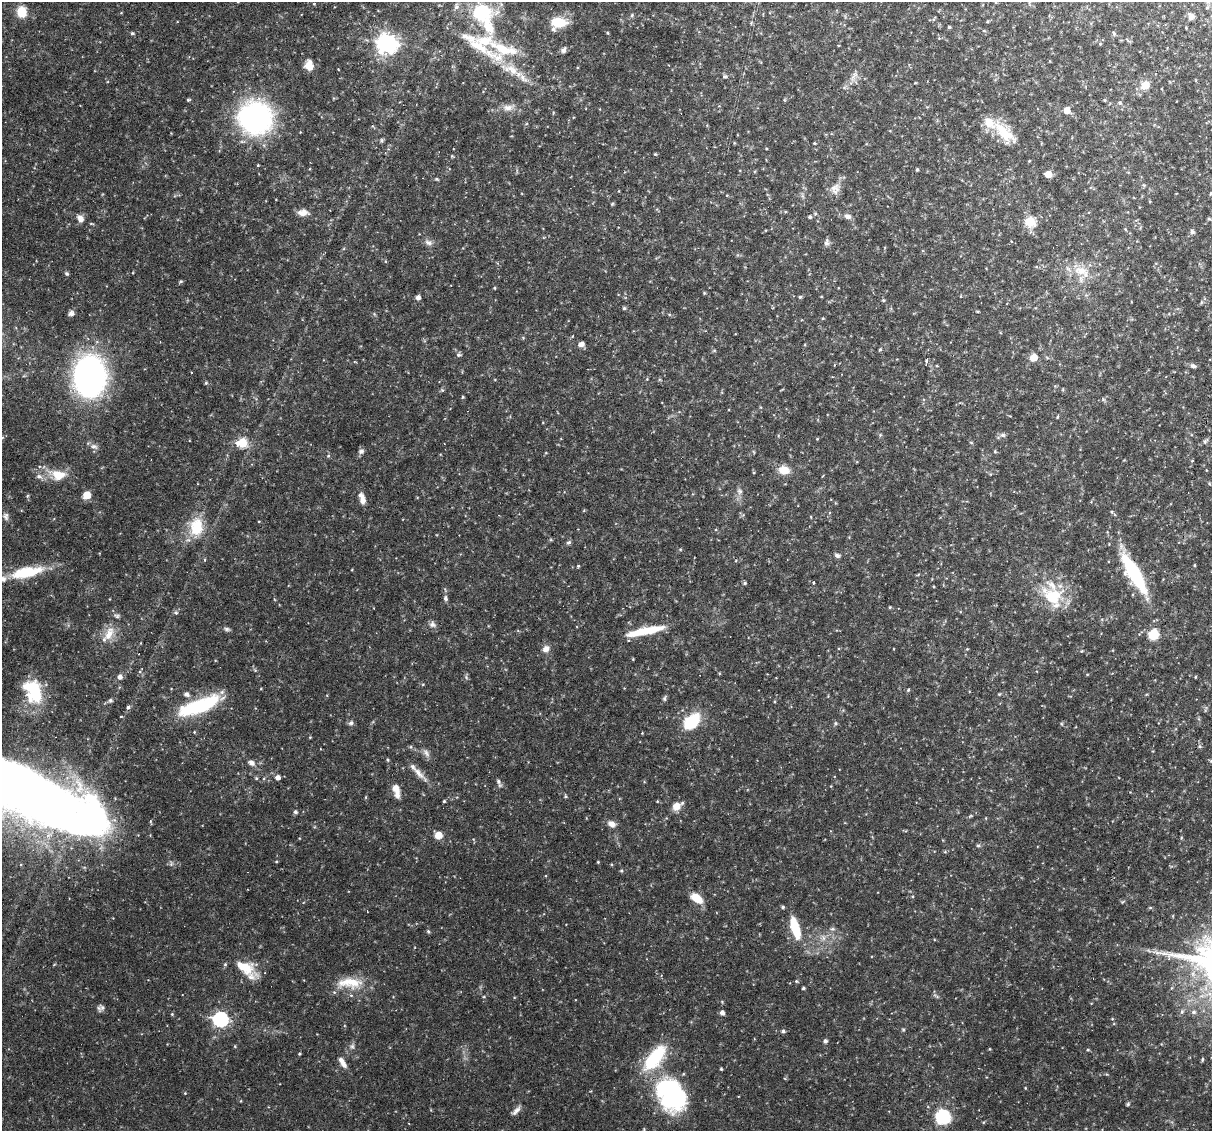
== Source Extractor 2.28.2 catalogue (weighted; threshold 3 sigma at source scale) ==
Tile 10 of 4 x 4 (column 2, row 3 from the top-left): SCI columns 1211-2420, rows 1242-2370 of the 4839 x 4860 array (HDU 1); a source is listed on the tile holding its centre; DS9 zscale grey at full resolution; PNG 1214 x 1133 px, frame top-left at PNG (2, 2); no overlay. Shown black and unused: <1% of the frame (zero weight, under 3 of 6 exposures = <1% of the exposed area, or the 3 px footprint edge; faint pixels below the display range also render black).
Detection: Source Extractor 2.28.2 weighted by HDU 2 'WHT'; one run over the whole footprint, this tile lists its part. Background 0.0523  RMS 0.0048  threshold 0.0198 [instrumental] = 3 sigma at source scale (4.09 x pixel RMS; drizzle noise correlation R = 1.36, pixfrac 0.8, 0.05/0.05 arcsec/px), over >= 5 px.
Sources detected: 200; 2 inside a brighter object's white glare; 1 cosmic-ray / hot-pixel residue — not listed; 14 inside a brighter listed object's ellipse — not listed separately; the other 183 listed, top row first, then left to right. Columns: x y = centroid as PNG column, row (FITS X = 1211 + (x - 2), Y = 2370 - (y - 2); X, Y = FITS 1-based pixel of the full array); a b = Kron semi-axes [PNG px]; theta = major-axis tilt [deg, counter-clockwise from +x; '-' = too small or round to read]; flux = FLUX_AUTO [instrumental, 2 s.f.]
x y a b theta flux
456 7 9 7 78 1.7
22 12 9 8 - 9.8
482 12 16 12 -3 30
632 15 5 4 - 0.58
1191 16 8 7 - 1.7
934 19 7 3 61 0.44
559 22 19 12 -2 8.9
949 27 3 3 - 0.59
132 33 5 4 - 0.71
608 33 4 3 - 0.39
1114 33 5 4 - 0.68
387 43 8 7 - 260
1100 44 4 4 - 0.42
504 49 69 23 -19 29
563 50 8 6 53 1.3
309 65 9 7 -82 5.7
854 75 17 5 52 2.6
725 76 6 5 - 0.82
523 79 15 8 -43 3.4
1145 85 7 7 - 5.9
188 100 5 3 - 0.56
1120 103 6 5 - 0.88
508 108 14 9 5 3.4
1067 110 5 5 - 4.9
255 118 28 26 -11 100
1004 132 37 14 -41 13
381 140 6 4 -72 0.6
814 143 4 3 - 0.43
655 154 4 4 - 0.48
452 156 4 4 - 0.38
258 165 3 3 - 0.37
917 170 4 3 - 0.61
1048 174 6 5 - 4.8
436 179 5 4 - 0.47
834 188 16 10 7 3.5
1211 193 5 4 - 0.67
612 204 5 4 - 0.48
303 212 12 7 -2 3.1
848 216 10 7 -16 1.9
810 217 5 5 - 0.68
80 218 9 7 -54 2.6
1209 219 5 4 - 0.61
1030 222 5 5 - 31
1192 232 7 6 - 0.92
1012 241 3 3 - 0.96
428 242 11 6 -30 1.7
826 243 8 7 - 1.4
1081 271 24 13 -22 9
67 273 5 5 - 0.67
181 281 5 4 - 0.54
704 293 4 4 - 0.46
418 297 4 4 - 2
800 297 4 4 - 0.65
624 308 5 4 - 0.71
71 313 7 7 - 1.4
581 344 7 6 - 2
880 349 5 3 - 0.58
714 351 6 4 1 0.52
458 355 6 6 - 0.97
1034 357 5 5 - 8.7
927 360 5 3 - 4.5
937 366 4 2 - 0.31
1193 366 7 5 -30 1.3
90 376 28 21 88 170
647 379 4 4 - 0.35
206 383 5 4 - 0.52
442 390 5 5 - 0.61
463 397 4 4 - 0.45
1057 417 5 3 - 0.38
1002 435 7 5 -18 1.1
817 439 4 3 - 0.34
1205 441 9 4 36 0.88
971 442 5 3 - 0.42
242 443 6 5 - 29
94 446 11 7 -15 1.8
361 451 8 6 17 1.3
995 451 4 4 - 0.48
328 456 5 4 - 0.53
1192 461 4 3 - 0.31
784 470 12 9 -12 5.6
58 475 19 14 -8 8.1
39 476 9 5 -21 1.5
740 491 8 6 -52 1.4
87 495 6 6 - 6.4
363 500 10 7 -75 2.5
6 516 10 7 -77 1.5
259 521 4 2 - 0.3
196 527 24 16 84 13
569 542 7 5 29 0.84
680 549 5 3 - 0.44
837 555 7 6 - 1.1
205 560 5 3 - 0.44
1194 565 4 3 - 0.39
578 566 4 4 - 0.47
26 572 40 13 12 19
1134 574 48 13 -60 34
745 583 5 4 - 0.69
813 583 3 3 - 0.95
1053 597 25 19 -42 20
445 598 7 5 -81 0.95
890 607 4 3 - 0.47
176 613 5 5 - 0.72
432 624 9 8 - 1.6
227 629 8 5 -15 0.93
645 631 39 7 12 15
109 634 20 10 64 6
1154 634 6 6 - 21
546 649 9 7 39 2.5
967 649 4 4 - 0.39
1087 674 5 3 - 0.36
120 677 5 5 - 1.9
1195 677 3 3 - 0.37
908 690 4 3 - 0.44
33 691 25 17 -69 24
186 694 6 5 - 1.7
999 694 5 4 - 0.44
664 698 8 5 81 0.86
110 700 5 5 - 0.96
198 706 45 13 21 36
128 707 5 5 - 0.94
692 721 22 15 44 15
351 723 7 5 43 1.1
835 723 6 5 - 0.71
642 733 3 3 - 0.3
310 737 4 3 - 0.35
1200 746 5 5 - 0.72
426 753 12 6 -61 1.8
387 759 5 3 - 0.47
1211 761 6 5 - 0.79
251 763 7 5 -28 2.2
419 773 27 6 -46 4
278 777 5 5 - 2
256 778 5 4 - 0.54
498 782 9 4 -76 1.1
396 788 10 8 -64 3.2
31 789 126 45 -19 510
566 796 5 4 - 0.59
366 797 5 3 - 0.38
444 801 3 3 - 0.5
657 801 4 3 - 0.37
676 806 10 9 - 3.9
295 812 4 4 - 0.97
986 818 5 3 - 0.35
611 824 10 7 -29 2.6
438 835 6 6 - 5.5
978 845 6 5 - 0.8
945 852 6 4 0 0.48
598 862 4 3 - 0.37
621 871 4 4 - 0.56
697 898 12 8 -37 7.9
1150 907 5 3 - 0.49
795 928 28 10 -72 13
832 929 6 4 17 0.72
428 931 6 4 -73 0.67
823 938 7 4 -90 1.2
225 964 5 5 - 0.57
247 968 19 18 - 8.6
796 981 5 4 - 0.58
350 983 38 13 -2 11
803 988 3 3 - 0.71
102 1007 10 7 -30 1.5
1182 1012 7 5 69 0.95
1194 1012 7 5 0 1.2
722 1013 4 4 - 2
172 1014 4 4 - 0.41
220 1019 7 6 - 110
1112 1019 5 3 - 0.35
783 1031 5 4 - 1
825 1041 5 4 - 1.2
235 1046 4 3 - 0.39
352 1046 7 5 44 1
989 1049 5 3 - 0.36
1088 1050 4 4 - 0.48
299 1054 3 2 - 0.46
1202 1059 7 3 81 0.5
342 1062 15 6 -57 2.8
721 1069 3 3 - 0.52
1025 1088 3 3 - 0.35
185 1093 4 4 - 0.36
669 1093 49 32 -69 54
1128 1104 5 4 - 0.64
516 1111 14 6 45 1.9
943 1116 8 8 - 44
Isophote crosses this tile's border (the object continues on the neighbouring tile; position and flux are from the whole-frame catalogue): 3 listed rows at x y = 1211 193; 1211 761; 31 789